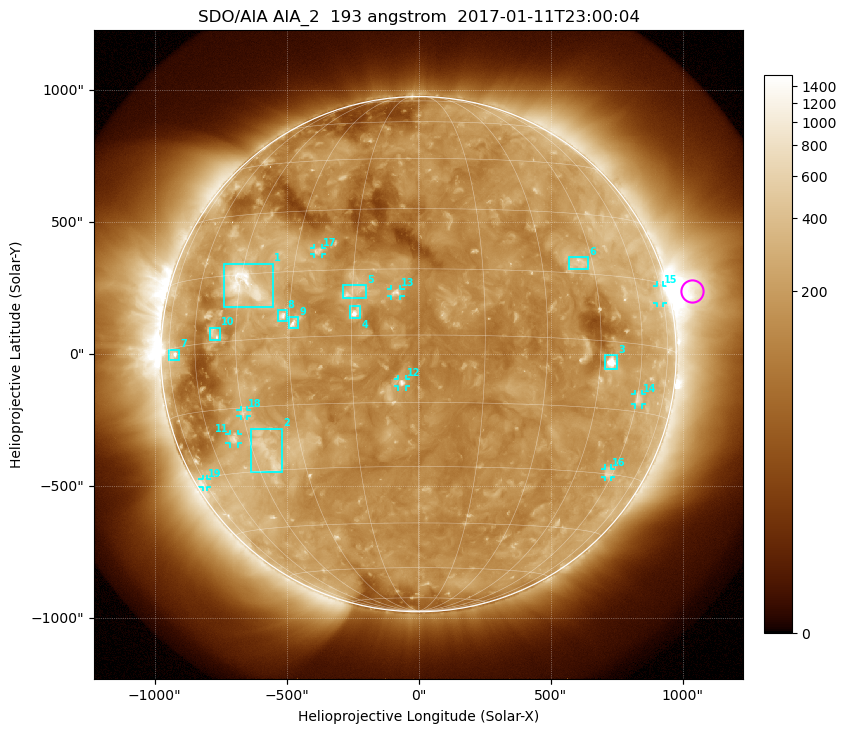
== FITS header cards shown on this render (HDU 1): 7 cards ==
TELESCOP= 'SDO/AIA'
INSTRUME= 'AIA_2'
WAVELNTH=                  193
WAVEUNIT= 'angstrom'
DATE-OBS= '2017-01-11T23:00:04.84'
CTYPE1  = 'HPLN-TAN'
CTYPE2  = 'HPLT-TAN'

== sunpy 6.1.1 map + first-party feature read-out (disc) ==
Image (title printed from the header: SDO/AIA AIA_2  193 angstrom  2017-01-11T23:00:04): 1024 x 1024 px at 2.4 arcsec/px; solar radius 976 arcsec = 407 px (full disc in frame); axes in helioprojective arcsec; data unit not stated in the header (colour bar unlabelled)
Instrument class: DISC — disc imager (sunpy class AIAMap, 193 A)
Bright regions (active regions / flare kernels): reference = the median radial profile (limb darkening/brightening removed); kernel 9 px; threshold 5 sigma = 253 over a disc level ~156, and >= 1.15x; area >= 12 px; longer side >= 10 px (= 24 arcsec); searched inside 0.97 R_sun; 19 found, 19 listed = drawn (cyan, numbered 1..; 9 of them under ~33 arcsec drawn as corner ticks so the feature stays visible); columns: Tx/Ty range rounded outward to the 5 arcsec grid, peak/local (2 s.f.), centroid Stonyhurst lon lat
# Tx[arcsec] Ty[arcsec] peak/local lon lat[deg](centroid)
1 -740..-550 175..345 8.3 -43 +12
2 -635..-515 -450..-280 4.1 -41 -25
3 705..755 -60..-5 13 +49 -5
4 -260..-220 135..185 9 -14 +5
5 -290..-200 210..265 4.4 -15 +10
6 570..645 325..370 3.5 +41 +17
7 -945..-905 -25..20 4.4 -72 -2
8 -535..-500 125..165 6.1 -32 +5
9 -490..-455 95..140 6.6 -29 +3
10 -795..-750 55..100 3.2 -52 +2
11 -715..-685 -340..-300 3.8 -50 -22
12 -80..-45 -125..-90 6.5 -4 -11
13 -105..-70 220..250 4.5 -5 +10
14 820..845 -190..-150 3.3 +61 -12
15 905..930 195..260 2.6 +73 +12
16 705..730 -465..-435 3 +58 -30
17 -395..-365 380..400 3.7 -24 +20
18 -675..-650 -235..-210 3.2 -45 -16
19 -820..-800 -505..-470 2.7 -75 -31
Off-limb structures (1.02-1.3 R_sun): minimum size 162 px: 4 found; the strongest spans PA ~250..310 deg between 1.02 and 1.3 R_sun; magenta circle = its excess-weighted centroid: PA ~285 deg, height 1.09 R_sun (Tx ~1035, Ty ~240 arcsec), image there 5.6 x the reference